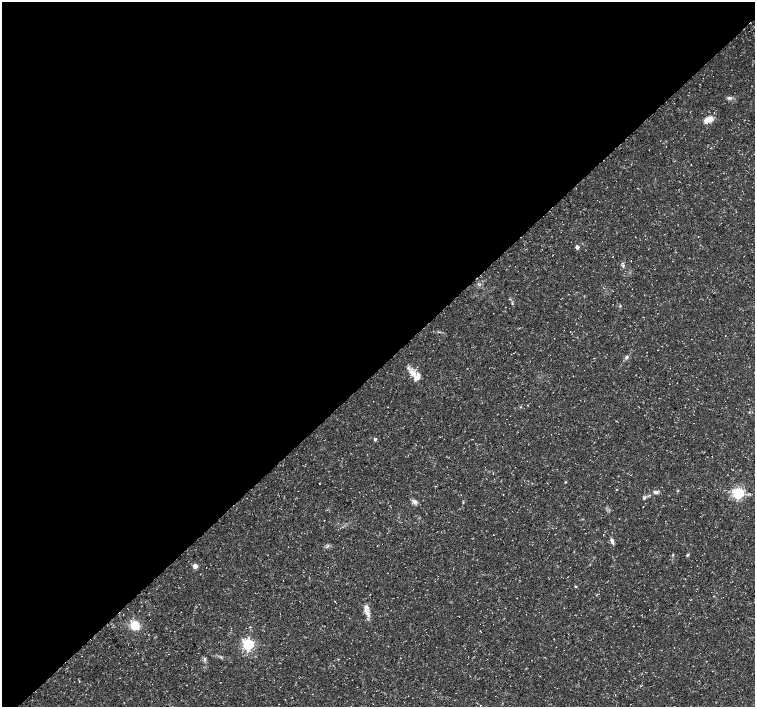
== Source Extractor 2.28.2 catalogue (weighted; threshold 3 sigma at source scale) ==
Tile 2 of 4 x 4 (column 2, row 1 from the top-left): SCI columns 1512-3016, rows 4450-5859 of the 6028 x 6015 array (HDU 1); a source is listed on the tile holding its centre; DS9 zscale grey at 2 x 2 block average (1 PNG px = mean of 2 x 2 image px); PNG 757 x 709 px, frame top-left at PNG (2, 2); no overlay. Shown black and unused: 52% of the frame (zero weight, under 3 of 5 exposures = <1% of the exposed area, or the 3 px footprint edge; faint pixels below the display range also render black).
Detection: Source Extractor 2.28.2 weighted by HDU 2 'WHT'; one run over the whole footprint, this tile lists its part. Background 0.0414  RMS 0.0028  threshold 0.0125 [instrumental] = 3 sigma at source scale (4.5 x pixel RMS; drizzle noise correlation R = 1.50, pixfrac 1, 0.0396/0.0396 arcsec/px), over >= 5 px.
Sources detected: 30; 3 inside a brighter listed object's ellipse — not listed separately; the other 27 listed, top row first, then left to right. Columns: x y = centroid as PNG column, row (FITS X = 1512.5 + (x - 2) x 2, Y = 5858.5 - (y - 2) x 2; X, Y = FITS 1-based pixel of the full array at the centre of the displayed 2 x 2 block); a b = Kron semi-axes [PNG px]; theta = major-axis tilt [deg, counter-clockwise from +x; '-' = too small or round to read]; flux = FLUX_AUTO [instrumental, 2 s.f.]
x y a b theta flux
729 98 7 3 -18 1.5
708 119 12 6 17 5.8
577 247 3 3 - 3.1
512 303 3 2 - 0.52
620 306 3 3 - 0.5
627 357 5 4 - 1.2
413 373 11 7 -49 6.2
375 439 5 3 - 0.76
565 482 3 2 - 0.4
320 484 2 2 - 0.34
616 489 2 2 - 0.3
655 492 7 4 -11 1.9
738 493 4 4 - 96
644 498 4 3 - 0.89
414 502 6 5 - 2.2
612 541 7 4 -75 2
673 555 3 2 - 0.47
687 555 4 3 - 0.74
195 566 3 3 - 7.8
576 586 3 3 - 0.6
366 612 14 4 -56 3.5
135 625 9 8 - 12
250 627 3 2 - 0.34
248 644 4 4 - 120
221 657 3 3 - 0.71
204 659 5 3 - 1.1
640 686 2 2 - 0.37
Diffuse or blended objects may show on this block-average render without a row.